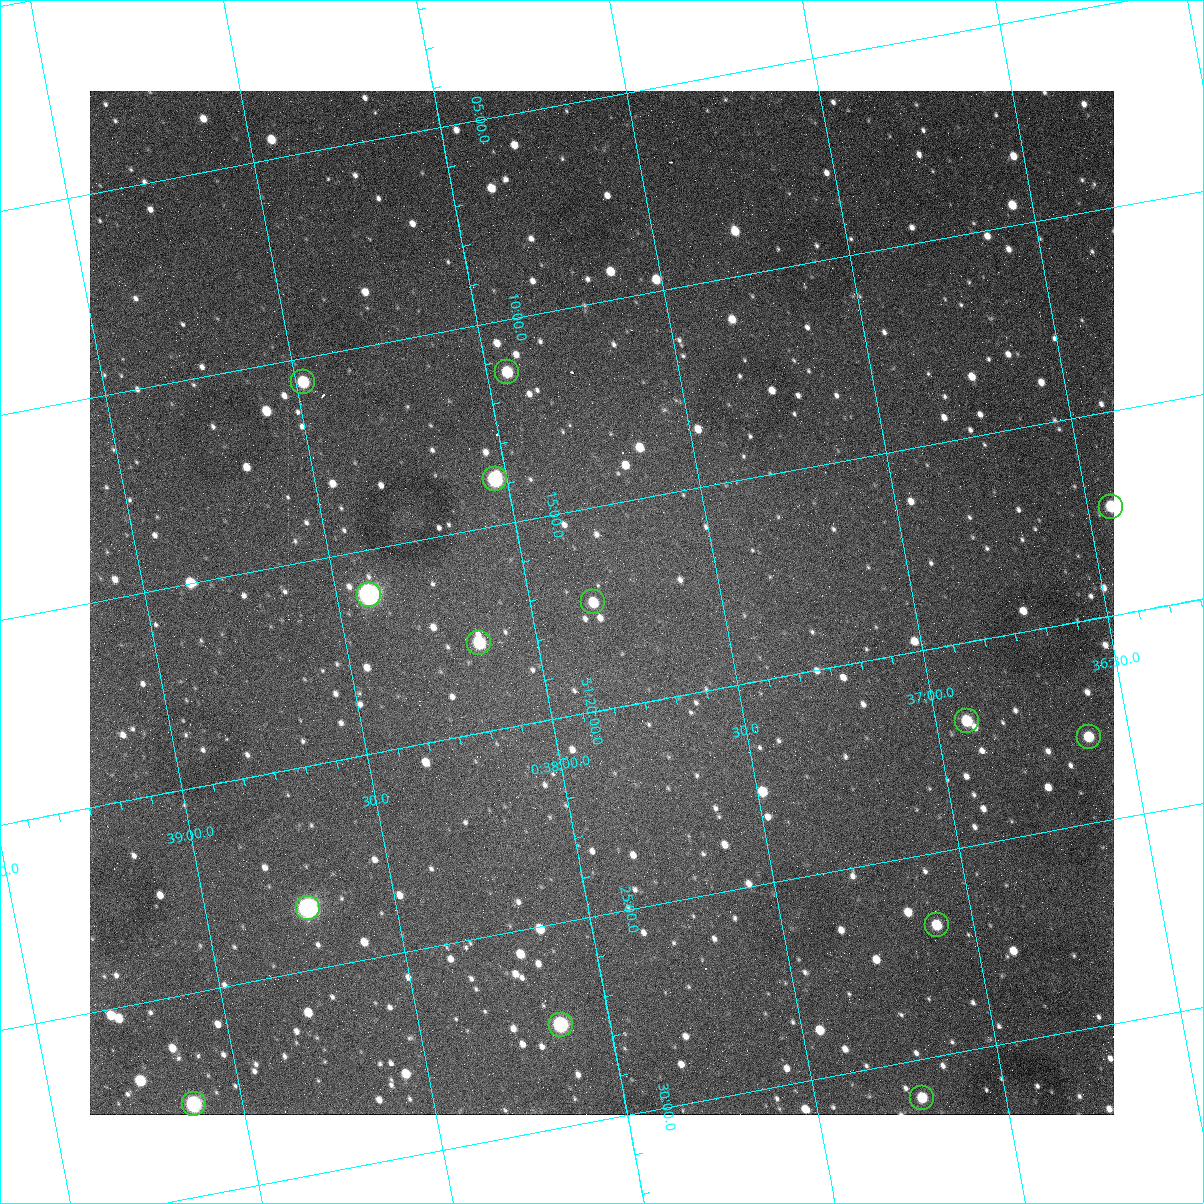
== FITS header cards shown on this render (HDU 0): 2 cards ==
NAXIS1  =                 1024
NAXIS2  =                 1024

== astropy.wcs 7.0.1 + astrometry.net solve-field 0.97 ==
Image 1024 x 1024 px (HDU 0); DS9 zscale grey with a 90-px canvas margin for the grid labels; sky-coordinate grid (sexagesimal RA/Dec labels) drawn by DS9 from the SOLVED WCS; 14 Tycho-2 reference stars matched to detected sources circled (green)
Header WCS: none
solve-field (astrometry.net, Tycho-2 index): SOLVED blind (the file carries no WCS)
Solved WCS: RA---TAN-SIP/DEC--TAN-SIP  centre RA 00:37:49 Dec +51:17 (9.45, +51.29 deg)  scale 1.49 arcsec/px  FOV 25.5' x 25.5'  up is -169 deg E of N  parity flipped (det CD > 0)
(file carries no celestial WCS; the grid is the blind solution)
Tycho-2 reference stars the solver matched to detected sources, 14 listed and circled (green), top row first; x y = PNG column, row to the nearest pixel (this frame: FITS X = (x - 90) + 1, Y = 1024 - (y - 91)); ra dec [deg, ICRS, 3 dp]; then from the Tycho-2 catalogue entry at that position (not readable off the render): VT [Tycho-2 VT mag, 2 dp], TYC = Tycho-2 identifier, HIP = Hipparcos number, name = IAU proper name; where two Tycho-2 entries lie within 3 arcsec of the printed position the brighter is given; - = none
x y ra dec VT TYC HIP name
507 372 9.486 +51.188 10.87 3261-2086-1 - -
303 382 9.620 +51.177 10.71 3261-2090-1 - -
495 479 9.507 +51.231 9.24 3261-2068-1 - -
1111 507 9.110 +51.289 10.95 3261-2033-1 - -
369 595 9.604 +51.268 7.70 3261-1879-1 3018 -
593 602 9.459 +51.289 11.04 3261-1703-1 - -
479 643 9.538 +51.296 10.24 3261-1493-1 - -
967 721 9.229 +51.365 11.03 3261-2198-1 - -
1089 737 9.152 +51.381 11.06 3261-1519-1 - -
308 908 9.683 +51.391 7.88 3261-1837-1 - -
937 925 9.274 +51.446 10.91 3261-1253-1 - -
561 1025 9.532 +51.458 9.03 3261-1423-1 - -
922 1098 9.305 +51.516 11.13 3261-2117-1 - -
194 1104 9.782 +51.462 9.45 3261-1155-1 - -